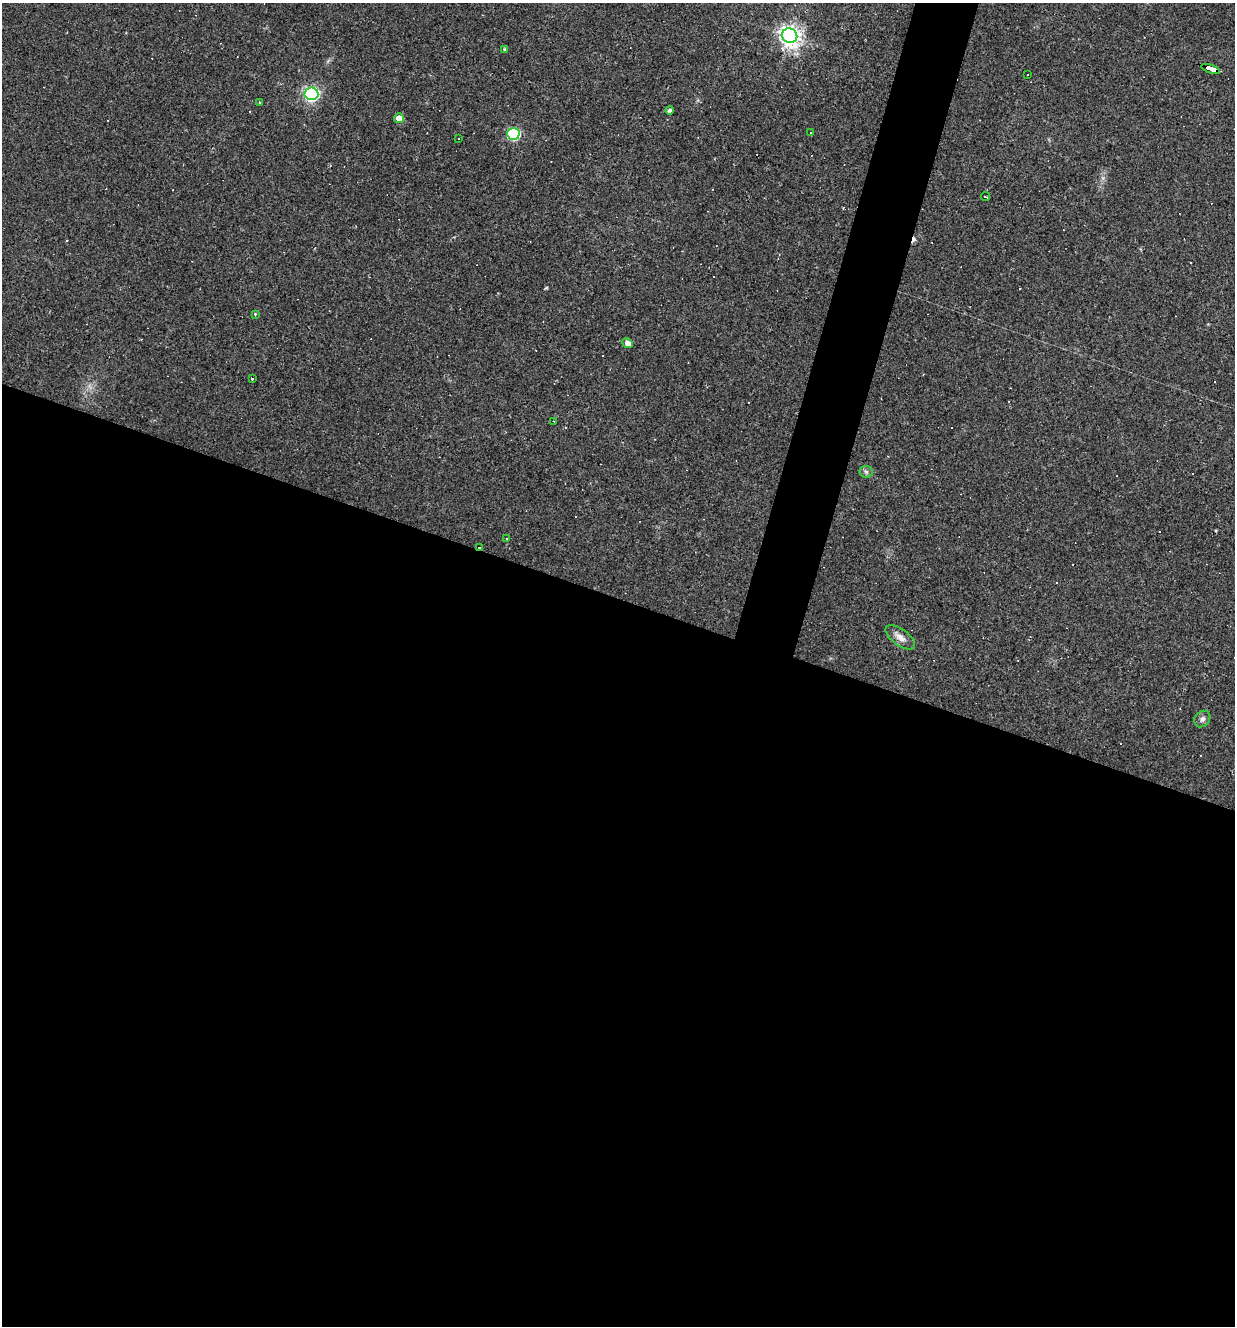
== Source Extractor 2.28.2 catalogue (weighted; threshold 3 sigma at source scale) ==
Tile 14 of 4 x 4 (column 2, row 4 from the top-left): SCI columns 1359-2591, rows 1-1324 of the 5310 x 5295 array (HDU 1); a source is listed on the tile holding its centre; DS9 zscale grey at full resolution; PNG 1237 x 1328 px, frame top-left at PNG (2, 3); each listed source drawn as its Kron ellipse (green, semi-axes under 4 px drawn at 4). Shown black and unused: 58% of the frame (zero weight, under 2 of 3 exposures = <1% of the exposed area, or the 3 px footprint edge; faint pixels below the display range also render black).
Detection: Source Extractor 2.28.2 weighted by HDU 2 'WHT'; one run over the whole footprint, this tile lists its part. Background 0.108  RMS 0.0078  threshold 0.0349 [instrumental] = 3 sigma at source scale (4.5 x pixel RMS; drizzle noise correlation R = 1.50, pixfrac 1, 0.05/0.05 arcsec/px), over >= 5 px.
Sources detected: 37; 16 cosmic-ray / hot-pixel residue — neither listed nor drawn; the other 21 listed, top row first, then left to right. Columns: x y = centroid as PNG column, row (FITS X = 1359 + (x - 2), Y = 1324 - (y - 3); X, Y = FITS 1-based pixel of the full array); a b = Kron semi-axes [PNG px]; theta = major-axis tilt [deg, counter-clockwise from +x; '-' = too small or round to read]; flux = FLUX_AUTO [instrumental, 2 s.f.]
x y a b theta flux
790 36 8 7 - 450
505 49 4 3 - 1.3
1211 69 10 3 -19 90
1028 74 2 2 - 0.76
311 94 7 6 - 180
260 102 3 2 - 1.2
670 110 4 4 - 2.9
399 118 5 5 - 8.4
811 133 3 2 - 0.63
513 134 6 6 - 83
458 139 3 2 - 0.73
986 197 4 2 - 2.5
255 314 4 3 - 0.62
627 343 5 5 - 4.9
252 378 3 2 - 0.94
553 421 3 2 - 0.43
866 472 6 6 - 1.8
506 539 3 3 - 11
479 547 3 2 - 0.6
900 637 17 8 -36 5.7
1202 719 9 7 49 2.8
Overlapping masked pixels (flux is a lower limit): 2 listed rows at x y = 1211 69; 479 547